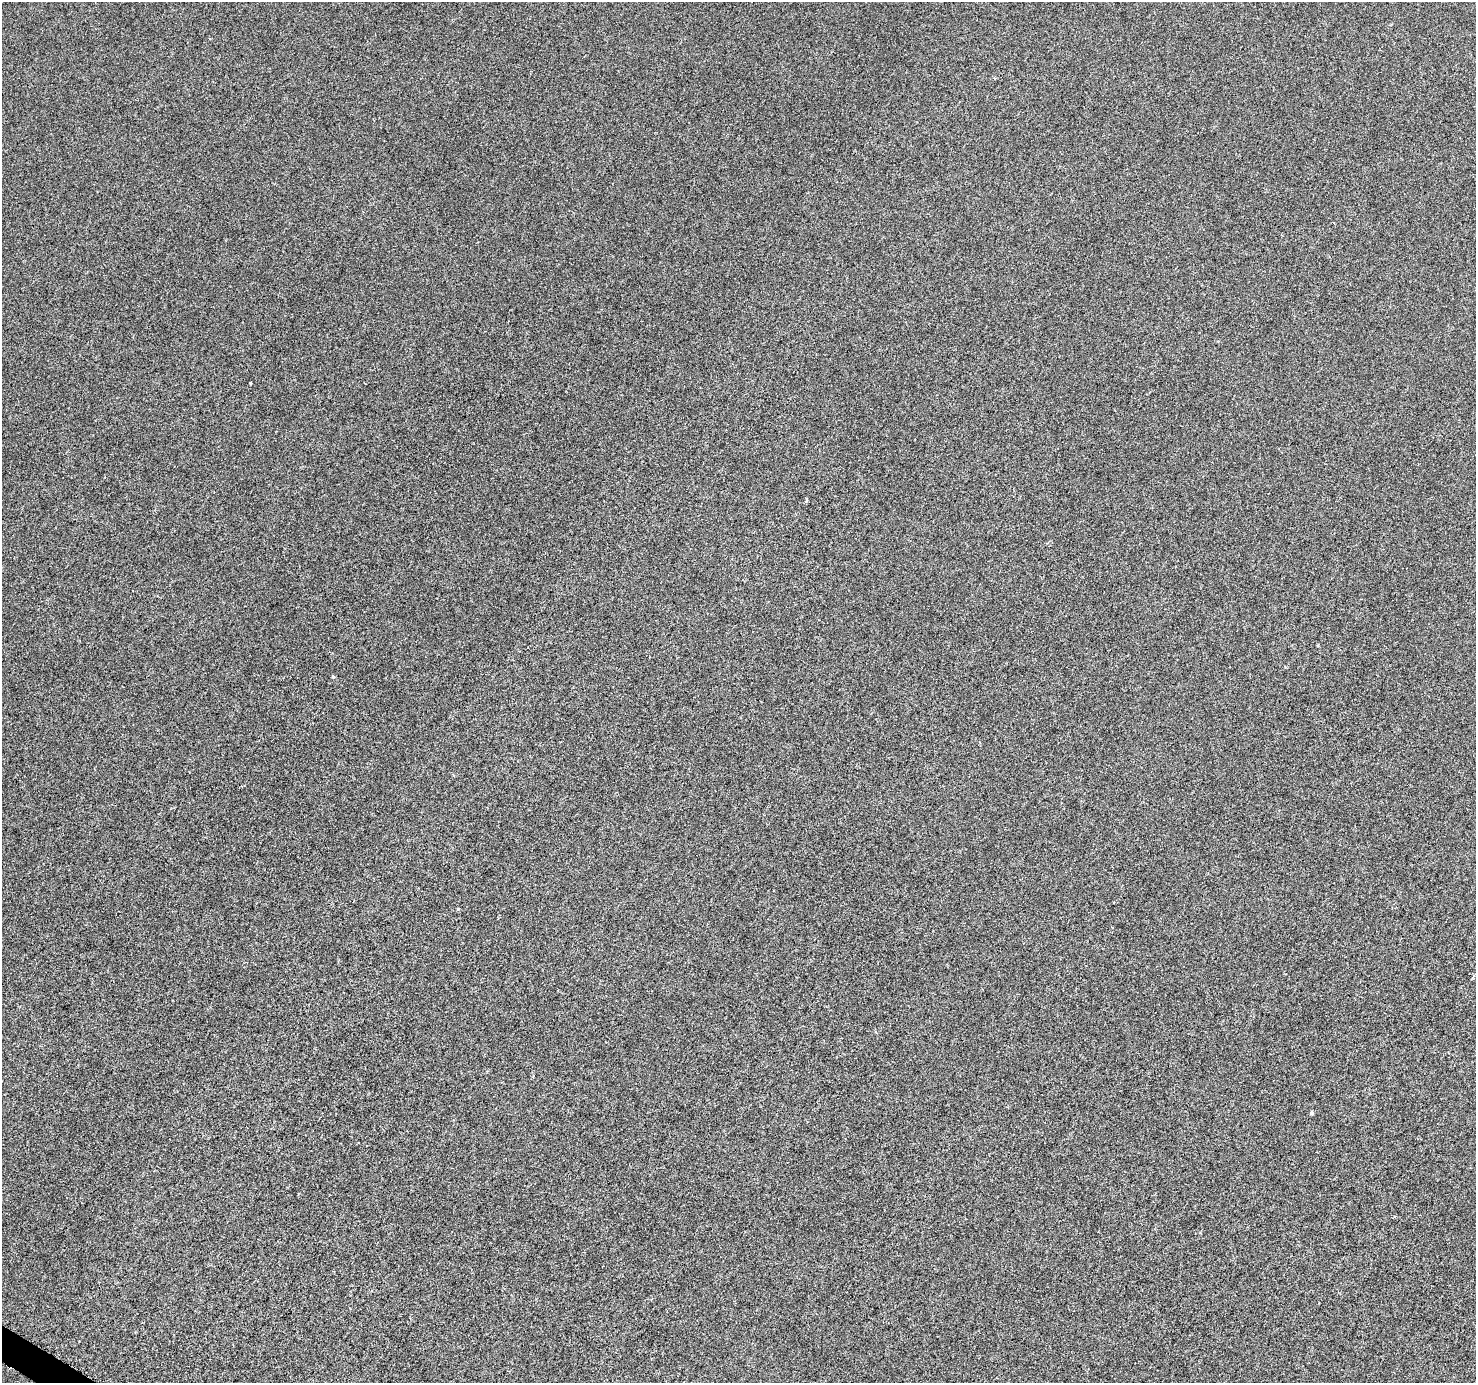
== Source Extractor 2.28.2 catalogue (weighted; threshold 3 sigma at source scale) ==
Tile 7 of 4 x 4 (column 3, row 2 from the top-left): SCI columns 3009-4482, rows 3038-4418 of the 5971 x 6059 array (HDU 1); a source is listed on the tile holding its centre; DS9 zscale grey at full resolution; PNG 1478 x 1385 px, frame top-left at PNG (2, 2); no overlay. Shown black and unused: <1% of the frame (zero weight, under 3 of 6 exposures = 3% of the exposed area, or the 3 px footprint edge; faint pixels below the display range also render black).
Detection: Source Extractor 2.28.2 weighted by HDU 2 'WHT'; one run over the whole footprint, this tile lists its part. Background -1.67e-04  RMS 0.0017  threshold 0.00697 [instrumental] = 3 sigma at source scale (4.09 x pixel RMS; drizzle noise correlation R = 1.36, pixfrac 0.8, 0.0396/0.0396 arcsec/px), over >= 5 px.
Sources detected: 4; all 4 listed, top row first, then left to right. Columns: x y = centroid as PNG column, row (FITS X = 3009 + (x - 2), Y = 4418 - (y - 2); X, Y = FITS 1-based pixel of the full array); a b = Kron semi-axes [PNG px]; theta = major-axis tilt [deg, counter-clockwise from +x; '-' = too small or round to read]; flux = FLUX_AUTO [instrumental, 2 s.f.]
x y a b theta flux
250 383 3 2 - 0.15
333 677 5 4 - 0.21
875 1032 4 3 - 0.16
1311 1113 4 4 - 0.27